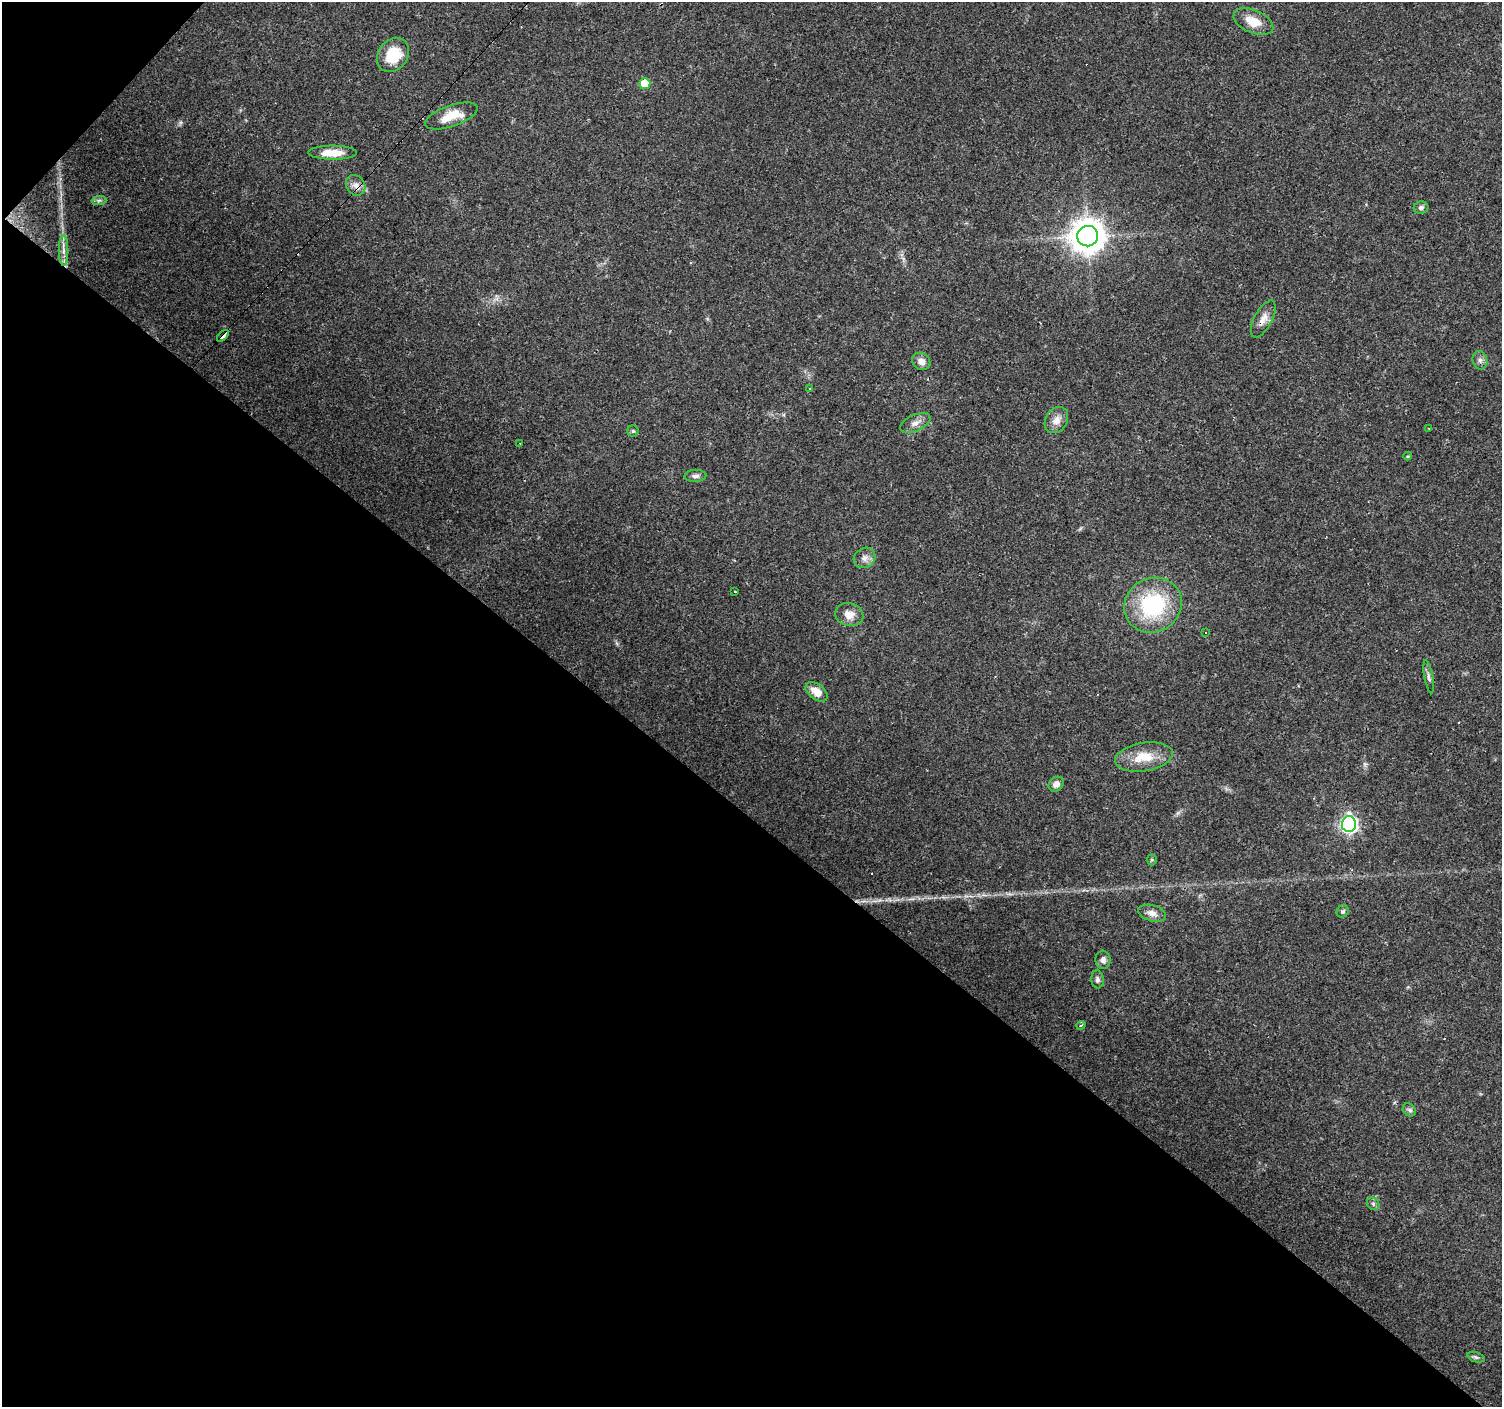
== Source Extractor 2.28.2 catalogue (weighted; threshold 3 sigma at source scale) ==
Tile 9 of 4 x 4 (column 1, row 3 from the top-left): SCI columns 1-1500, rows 1574-2978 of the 6002 x 6022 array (HDU 1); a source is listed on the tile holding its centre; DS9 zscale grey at full resolution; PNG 1504 x 1409 px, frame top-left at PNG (2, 2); each listed source drawn as its Kron ellipse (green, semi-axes under 4 px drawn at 4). Shown black and unused: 43% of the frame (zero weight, under 3 of 4 exposures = <1% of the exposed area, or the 3 px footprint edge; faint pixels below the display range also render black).
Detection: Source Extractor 2.28.2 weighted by HDU 2 'WHT'; one run over the whole footprint, this tile lists its part. Background 0.0579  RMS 0.004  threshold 0.0179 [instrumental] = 3 sigma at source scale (4.5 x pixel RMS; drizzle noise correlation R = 1.50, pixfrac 1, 0.0396/0.0396 arcsec/px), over >= 5 px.
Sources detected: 45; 4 cosmic-ray / hot-pixel residue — neither listed nor drawn; the other 41 listed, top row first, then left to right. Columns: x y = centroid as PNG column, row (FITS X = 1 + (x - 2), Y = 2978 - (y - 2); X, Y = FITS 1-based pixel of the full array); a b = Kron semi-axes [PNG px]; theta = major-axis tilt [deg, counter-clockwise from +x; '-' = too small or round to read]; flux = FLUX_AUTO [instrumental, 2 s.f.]
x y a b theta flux
1253 22 21 11 -23 6.9
393 55 18 14 52 12
645 84 5 5 - 11
451 116 27 10 19 9.3
333 153 24 7 -1 6.6
356 185 11 9 -54 2.6
99 200 7 4 2 0.9
1421 207 7 6 - 1.2
1088 236 10 10 - 730
63 251 15 5 -90 2.4
1263 319 20 9 62 3.6
223 336 7 3 45 3.2
1480 360 9 7 -75 1.5
921 361 9 8 - 2.6
809 389 3 3 - 0.55
1056 420 14 10 57 3.4
915 423 16 8 25 2.7
1429 429 3 2 - 0.26
633 431 5 5 - 0.58
520 443 3 3 - 0.4
1408 456 4 4 - 0.47
695 476 11 6 1 1.3
865 558 11 10 - 2.5
735 591 3 2 - 0.5
1153 605 29 27 30 37
849 615 14 11 -14 4.3
1205 632 3 2 - 0.7
1429 677 17 4 -79 1.4
817 692 12 7 -38 4.9
1144 757 29 14 9 10
1056 784 8 6 43 2.1
1349 824 8 7 - 120
1152 860 5 5 - 0.54
1343 911 6 5 - 0.84
1152 913 14 8 -14 2.7
1103 960 9 7 -86 1.7
1097 979 9 6 -84 1.3
1081 1025 4 3 - 0.44
1409 1110 7 5 -46 0.91
1373 1204 7 5 -46 0.88
1476 1357 9 5 -18 0.93
Overlapping masked pixels (flux is a lower limit): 2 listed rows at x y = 1263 319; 223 336